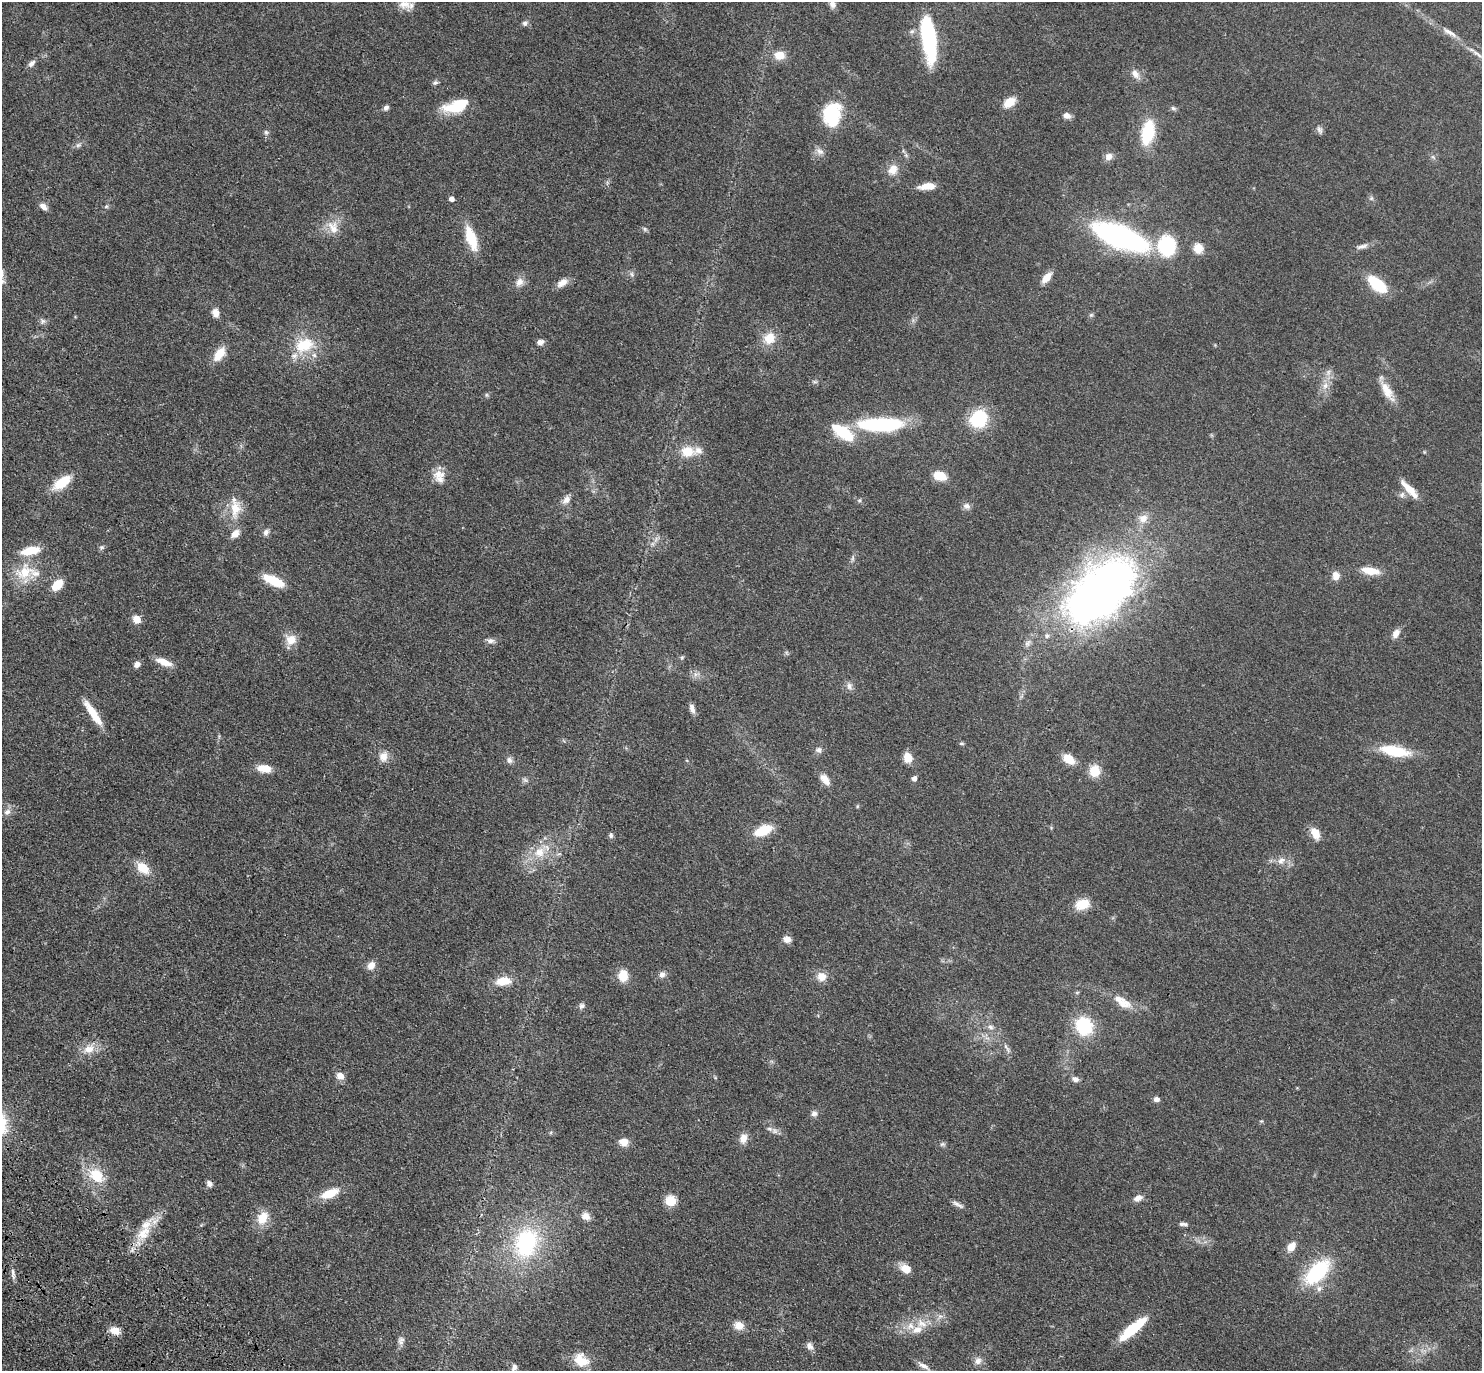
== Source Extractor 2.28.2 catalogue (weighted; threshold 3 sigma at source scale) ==
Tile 7 of 4 x 4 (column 3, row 2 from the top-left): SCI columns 3047-4526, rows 2985-4353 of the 6091 x 6109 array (HDU 1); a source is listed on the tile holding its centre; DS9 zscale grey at full resolution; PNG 1484 x 1373 px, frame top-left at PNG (2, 2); no overlay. Shown black and unused: <1% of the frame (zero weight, under 3 of 4 exposures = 6% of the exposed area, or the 3 px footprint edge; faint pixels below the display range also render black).
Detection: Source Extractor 2.28.2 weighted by HDU 2 'WHT'; one run over the whole footprint, this tile lists its part. Background 0.0386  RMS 0.0045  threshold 0.0203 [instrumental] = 3 sigma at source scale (4.5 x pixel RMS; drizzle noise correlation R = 1.50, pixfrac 1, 0.05/0.05 arcsec/px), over >= 5 px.
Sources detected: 170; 2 inside a brighter object's white glare — not listed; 11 inside a brighter listed object's ellipse — not listed separately; the other 157 listed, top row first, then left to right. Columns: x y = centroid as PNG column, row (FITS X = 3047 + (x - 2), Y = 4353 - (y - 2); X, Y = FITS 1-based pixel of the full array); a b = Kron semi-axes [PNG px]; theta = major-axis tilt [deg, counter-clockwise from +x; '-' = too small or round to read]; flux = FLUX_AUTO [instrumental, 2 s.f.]
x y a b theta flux
404 4 17 11 -4 4.5
833 4 9 8 - 2.1
525 23 8 7 - 1.3
912 31 8 6 15 1.2
1449 32 24 6 -32 3.8
929 38 34 9 -82 72
1477 54 21 5 -33 3.3
779 55 12 9 -3 6
31 63 10 6 44 1.8
1135 74 15 8 -52 3.2
435 83 8 6 24 1
1009 102 11 8 34 8.3
457 107 34 14 5 14
386 108 8 6 53 1.4
1173 108 8 5 -17 0.95
832 115 25 17 82 26
1067 116 10 8 -15 2.1
1319 130 12 6 -69 1.5
266 132 7 6 - 1
1148 132 20 10 78 25
78 145 9 6 17 1.3
820 151 13 8 -30 2.4
1109 156 9 8 - 2.5
1433 157 8 4 -45 0.91
893 170 13 11 57 5
927 186 18 7 5 5.7
1371 198 6 5 - 0.9
451 199 5 5 - 2.1
43 206 10 6 -42 2.5
106 206 6 5 - 0.73
333 227 21 14 -70 6.7
645 229 6 5 - 0.84
1119 236 39 15 -22 130
471 238 23 9 -72 16
1167 246 17 15 -86 30
1362 246 17 6 18 2.3
1198 248 12 10 -69 5.5
632 274 8 5 -69 1.1
1046 278 13 7 50 5.2
519 282 13 9 52 3.3
562 283 16 9 35 3.4
1377 284 20 10 -40 20
216 313 10 8 -74 3.2
1091 315 6 5 - 0.75
42 321 8 7 - 1.3
769 338 14 12 48 7.8
540 342 8 7 - 2
304 345 30 21 19 17
219 354 15 8 55 8.7
1328 372 9 6 70 1.8
815 381 8 4 -8 0.79
1325 386 9 8 - 2.7
1387 391 28 10 -60 6.9
486 395 6 4 72 0.64
978 419 22 20 51 20
881 424 40 11 1 57
843 432 20 9 -35 26
687 451 15 11 -7 8.9
438 473 16 10 33 4.6
940 476 9 6 -18 13
62 482 20 9 36 13
1409 489 28 7 -47 6.7
1402 495 9 7 73 1.6
566 500 13 9 55 2.7
967 506 10 8 -28 1.9
235 508 27 15 84 9.8
1143 518 12 11 - 4.1
266 532 10 7 64 1.8
101 547 7 6 - 0.97
853 558 7 4 71 0.91
1370 571 17 7 -10 9.1
25 572 30 22 24 15
1336 576 10 8 88 3.6
274 581 18 7 -25 16
57 585 11 8 44 8.6
1100 591 65 36 42 360
136 619 8 7 - 4.7
1396 633 11 8 62 2.9
1047 636 8 7 - 1.6
291 640 13 13 - 5.9
490 641 10 7 -4 1.7
682 657 6 4 77 0.62
164 662 18 7 -20 5.7
137 664 8 6 35 2
696 674 10 4 12 1.3
849 686 11 8 -65 2
692 708 11 6 -74 2.2
93 713 32 7 -56 9.3
962 743 5 5 - 0.74
819 750 9 8 - 1.7
1395 751 26 9 -12 22
383 756 13 10 75 4.1
908 757 11 9 -81 4.9
1068 759 11 7 -37 8.7
509 760 9 7 -58 1.7
264 768 15 8 -6 6.8
1094 771 12 10 85 8.7
914 778 5 4 - 2.5
525 780 7 6 - 1.1
825 780 16 8 -52 3.9
857 806 6 3 -73 0.47
7 812 10 7 44 2.1
763 830 16 8 23 14
1315 833 12 7 -60 6.7
611 835 7 6 - 0.99
539 852 17 14 34 8.1
1281 860 13 9 41 3.1
143 868 16 10 -42 8.2
1082 904 15 10 14 9
787 939 8 7 - 3.1
371 965 10 8 58 3.4
662 974 9 8 - 2
623 975 10 9 - 9
822 976 10 10 - 4.6
503 981 16 9 6 8.5
1077 992 6 4 19 0.55
1124 1004 19 11 -5 5.9
582 1006 8 7 - 1.5
1084 1026 16 15 - 25
990 1027 9 5 -27 1.5
1007 1048 17 4 -58 1.6
89 1049 15 11 19 5.7
340 1076 8 7 - 3.9
1075 1079 8 6 -18 2
1156 1099 7 6 - 1.7
814 1114 8 8 - 1.7
775 1131 9 6 15 1.6
743 1138 10 8 79 4.2
624 1142 11 8 -7 4.3
942 1144 8 6 1 0.96
96 1175 21 15 -41 13
209 1183 9 6 -52 1.7
330 1193 18 8 22 11
1138 1198 10 7 21 2.7
671 1200 10 10 - 7.9
957 1204 17 5 -28 1.9
586 1216 10 8 -25 3.2
262 1218 16 12 61 8.4
1183 1224 11 5 -9 1.5
144 1233 28 16 49 12
526 1243 37 26 70 48
1291 1246 11 8 54 4.8
906 1269 13 9 -29 5.4
13 1272 13 5 -79 1.7
1317 1272 27 14 44 38
1319 1288 9 7 75 2
940 1316 7 6 - 1.6
922 1324 16 10 -21 5.2
739 1325 10 9 - 4.6
1135 1327 23 9 39 18
115 1331 10 7 -17 5.5
401 1341 12 8 79 2.1
810 1346 11 7 -50 2.2
581 1360 19 15 -35 9.2
978 1361 11 9 36 2.5
923 1366 17 6 -31 2.6
514 1367 8 6 78 1.8
Overlapping masked pixels (flux is a lower limit): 1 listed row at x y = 1100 591